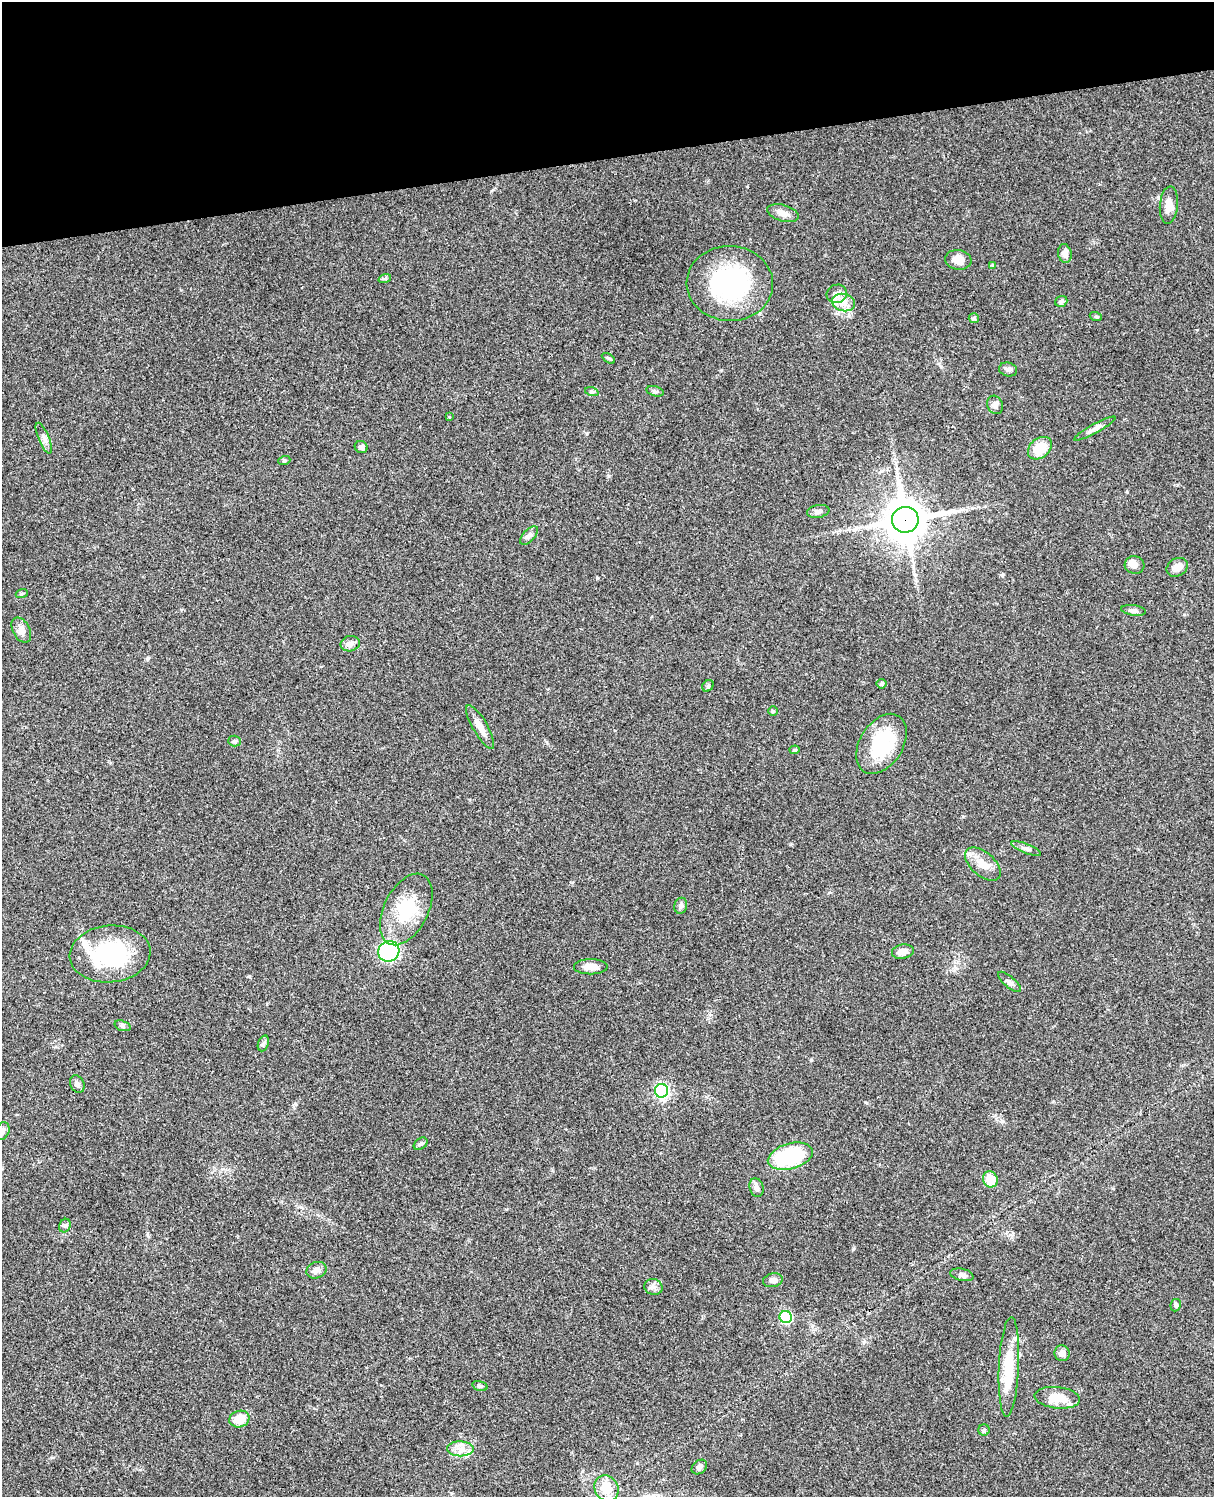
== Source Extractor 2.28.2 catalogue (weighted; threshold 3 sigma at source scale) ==
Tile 3 of 4 x 3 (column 3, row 1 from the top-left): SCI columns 2545-3756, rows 3269-4763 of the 5087 x 4927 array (HDU 1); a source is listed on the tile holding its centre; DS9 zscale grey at full resolution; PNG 1216 x 1499 px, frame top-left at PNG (2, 2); each listed source drawn as its Kron ellipse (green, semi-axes under 4 px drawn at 4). Shown black and unused: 10% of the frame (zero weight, under 3 of 4 exposures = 6% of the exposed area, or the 3 px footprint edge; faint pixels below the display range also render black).
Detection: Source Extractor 2.28.2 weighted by HDU 2 'WHT'; one run over the whole footprint, this tile lists its part. Background 0.0768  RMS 0.0057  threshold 0.0259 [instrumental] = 3 sigma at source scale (4.5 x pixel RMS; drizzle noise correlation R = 1.50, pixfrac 1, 0.05/0.05 arcsec/px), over >= 5 px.
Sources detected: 75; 2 inside a brighter listed object's ellipse — not listed separately; the other 73 listed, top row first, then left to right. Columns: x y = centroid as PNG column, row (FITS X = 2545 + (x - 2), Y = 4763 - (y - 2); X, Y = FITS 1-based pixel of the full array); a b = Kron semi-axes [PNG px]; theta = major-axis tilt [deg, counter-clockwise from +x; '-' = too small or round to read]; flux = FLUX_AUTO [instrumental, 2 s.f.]
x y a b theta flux
1169 205 18 9 85 5.8
783 213 16 8 -15 4
1065 254 9 7 -78 3.3
958 260 13 9 -8 5.6
993 265 4 4 - 0.54
385 278 6 4 20 0.91
730 283 43 37 -3 68
837 294 10 9 - 3.4
1061 301 6 5 - 1.3
844 302 11 8 -14 4.7
1096 317 6 4 -18 0.66
974 318 5 5 - 0.82
608 358 7 4 -31 0.83
1008 370 9 7 -15 1.7
655 391 9 5 -13 1.1
592 392 7 4 -18 1
995 405 9 7 -63 2.1
449 417 4 3 - 0.43
1095 429 23 4 29 2.7
44 438 16 5 -67 2.6
361 447 6 6 - 1.7
1040 448 13 9 39 12
284 461 6 4 19 0.77
818 511 11 6 9 2.2
905 520 13 13 - 1700
529 536 11 5 48 1.9
1134 565 10 9 - 3.4
1177 567 11 8 31 4.4
22 593 6 4 19 0.68
1133 610 12 5 -8 2.3
21 630 14 8 -61 3.4
350 644 10 7 13 3.2
882 684 5 5 - 1.1
708 686 6 5 - 0.99
773 711 5 5 - 0.63
480 727 25 7 -60 5.4
234 741 6 5 - 0.97
881 744 33 21 58 35
795 750 5 4 - 0.84
1026 849 16 4 -22 1.9
983 864 21 11 -41 8.1
681 906 8 6 77 1.7
406 909 38 22 63 26
389 951 11 10 - 71
903 952 11 7 9 4.6
110 954 40 28 6 50
591 967 17 7 0 5.4
1010 982 14 5 -40 1.9
122 1026 8 5 -19 1.2
263 1043 8 5 69 1.3
77 1084 9 6 -67 2.2
661 1091 7 6 - 95
2 1131 9 6 68 1.7
421 1144 7 5 38 1.2
790 1156 23 12 16 45
990 1179 8 7 - 10
756 1188 9 7 -73 2.3
65 1226 7 5 67 1.2
316 1270 10 8 21 2.6
962 1275 12 6 -13 2.1
773 1280 10 6 12 2.7
653 1287 9 8 - 2.3
1176 1305 6 5 - 1.3
786 1317 6 6 - 62
1062 1353 8 7 - 2.7
1009 1367 50 10 87 23
480 1386 8 4 -15 0.92
1057 1398 23 11 -6 11
239 1419 10 8 18 9.7
984 1430 5 5 - 0.91
460 1449 13 7 -1 4.6
699 1467 8 6 39 2.1
606 1488 13 11 -56 11
Overlapping masked pixels (flux is a lower limit): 1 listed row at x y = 905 520
Isophote crosses this tile's border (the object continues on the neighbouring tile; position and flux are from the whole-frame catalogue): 1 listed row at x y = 2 1131
Unlisted compact peaks at least as high as the median listed source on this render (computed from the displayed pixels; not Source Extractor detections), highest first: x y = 597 578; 608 476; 853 1249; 811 1060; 1002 575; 148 658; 865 1102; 587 433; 1127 492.